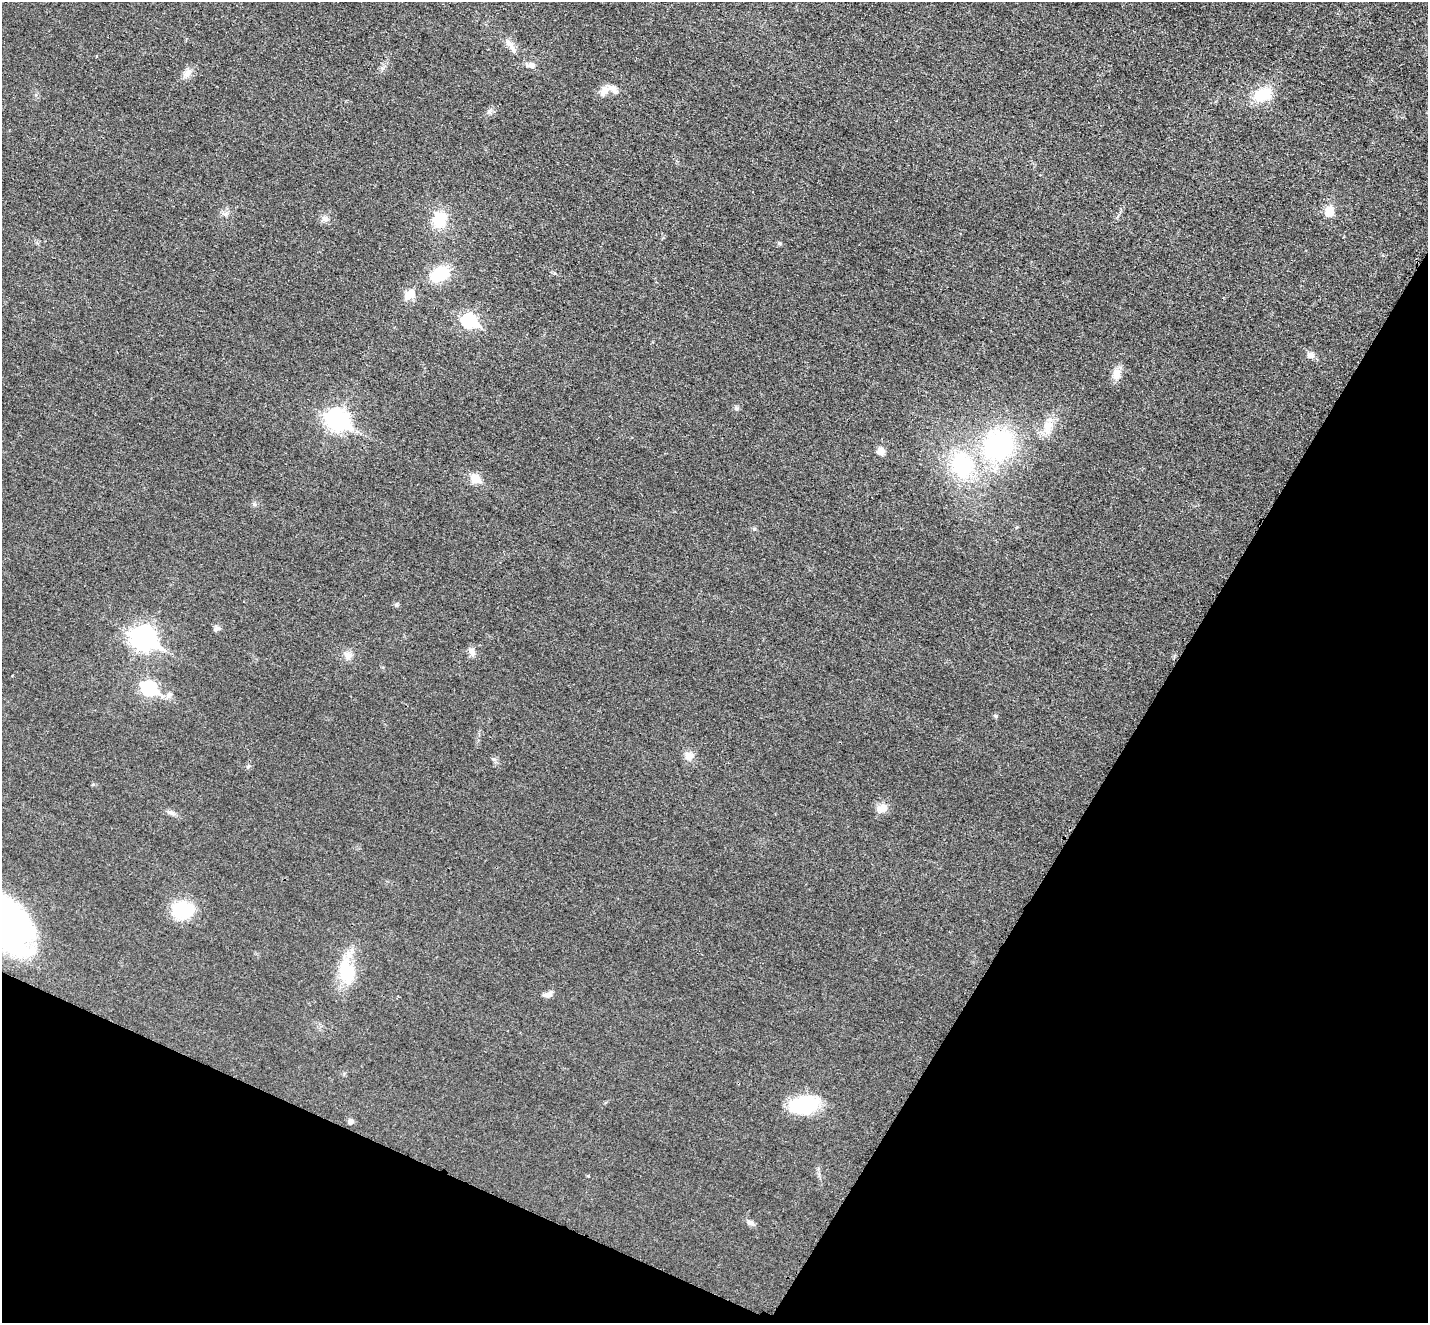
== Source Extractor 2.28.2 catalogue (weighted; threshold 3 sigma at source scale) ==
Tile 15 of 4 x 4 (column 3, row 4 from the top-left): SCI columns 2869-4294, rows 300-1620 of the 5735 x 5745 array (HDU 1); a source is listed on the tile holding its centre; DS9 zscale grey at full resolution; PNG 1430 x 1325 px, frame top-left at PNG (2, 2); no overlay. Shown black and unused: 26% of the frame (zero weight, under 3 of 4 exposures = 2% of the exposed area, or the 3 px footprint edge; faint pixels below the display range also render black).
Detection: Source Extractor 2.28.2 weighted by HDU 2 'WHT'; one run over the whole footprint, this tile lists its part. Background 0.0182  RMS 0.0051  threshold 0.023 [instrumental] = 3 sigma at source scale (4.5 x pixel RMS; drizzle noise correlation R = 1.50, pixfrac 1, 0.05/0.05 arcsec/px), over >= 5 px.
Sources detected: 45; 1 inside a brighter listed object's ellipse — not listed separately; the other 44 listed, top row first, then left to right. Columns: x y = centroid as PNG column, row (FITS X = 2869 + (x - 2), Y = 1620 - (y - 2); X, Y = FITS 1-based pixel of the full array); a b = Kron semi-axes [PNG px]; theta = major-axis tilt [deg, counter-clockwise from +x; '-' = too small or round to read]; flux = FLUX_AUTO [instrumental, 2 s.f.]
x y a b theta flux
510 45 22 7 -51 4
96 56 3 3 - 0.58
531 65 13 8 -5 2.5
187 73 14 9 53 3.6
604 91 18 9 48 4.5
1263 95 19 13 30 17
1329 211 13 10 77 6.5
325 219 10 8 -17 2.4
439 220 19 16 78 16
779 243 5 5 - 0.8
440 274 19 14 25 20
409 294 16 11 41 5.5
469 321 8 7 - 72
1310 355 10 9 - 2.5
1116 374 16 11 75 4.9
736 408 7 6 - 1.1
337 420 10 8 -29 270
1048 427 21 12 76 7.6
998 444 31 28 54 75
881 451 9 8 - 3.5
962 465 38 31 -78 46
475 479 6 5 - 17
254 504 6 5 - 0.98
217 629 9 7 38 1.6
143 638 11 8 -28 330
471 652 13 8 -56 2.6
348 656 11 10 - 3.7
149 688 8 7 - 80
169 695 10 7 45 2.2
996 716 5 4 - 0.96
689 756 11 11 - 4.5
493 759 7 5 -41 1.1
248 767 6 4 20 0.75
93 784 6 3 19 0.52
882 808 15 10 23 4.9
171 812 11 6 -19 1.8
183 910 25 19 3 23
8 925 58 35 -57 160
346 972 40 21 -87 22
548 994 12 7 14 2.4
804 1105 30 17 10 34
350 1121 5 5 - 2.7
588 1176 5 3 - 0.42
750 1223 12 6 -24 2
Isophote crosses this tile's border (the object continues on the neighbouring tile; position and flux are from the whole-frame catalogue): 1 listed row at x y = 8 925
Unlisted compact peaks at least as high as the median listed source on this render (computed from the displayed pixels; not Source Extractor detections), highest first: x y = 754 529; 396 605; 489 111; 225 214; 383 68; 554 273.